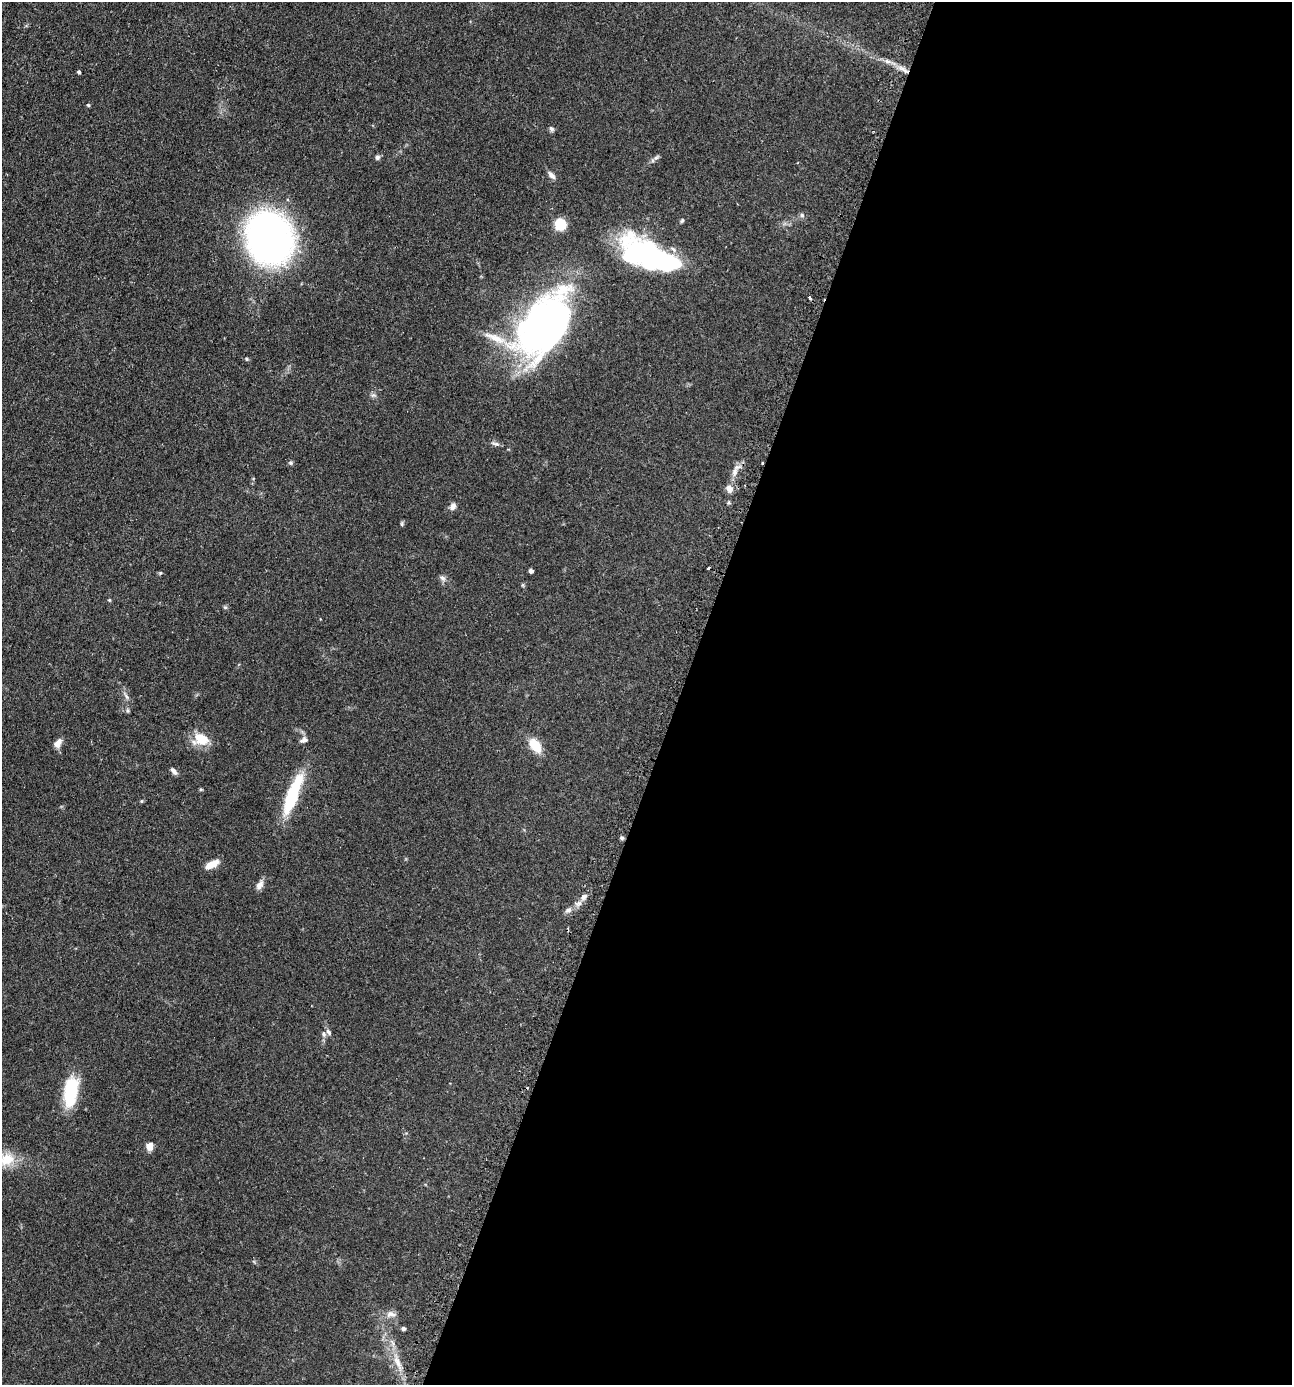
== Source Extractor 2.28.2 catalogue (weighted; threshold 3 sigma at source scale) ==
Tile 12 of 4 x 4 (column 4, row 3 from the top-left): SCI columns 4037-5326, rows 1423-2805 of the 5630 x 5612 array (HDU 1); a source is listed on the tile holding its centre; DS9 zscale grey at full resolution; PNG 1294 x 1387 px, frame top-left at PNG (2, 2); no overlay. Shown black and unused: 47% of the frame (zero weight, under 2 of 3 exposures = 4% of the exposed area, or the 3 px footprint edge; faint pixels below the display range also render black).
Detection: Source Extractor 2.28.2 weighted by HDU 2 'WHT'; one run over the whole footprint, this tile lists its part. Background 0.152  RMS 0.0074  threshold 0.0331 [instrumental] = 3 sigma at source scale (4.5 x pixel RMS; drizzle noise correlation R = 1.50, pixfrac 1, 0.05/0.05 arcsec/px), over >= 5 px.
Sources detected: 54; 3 inside a brighter object's white glare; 3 cosmic-ray / hot-pixel residue — not listed; the other 48 listed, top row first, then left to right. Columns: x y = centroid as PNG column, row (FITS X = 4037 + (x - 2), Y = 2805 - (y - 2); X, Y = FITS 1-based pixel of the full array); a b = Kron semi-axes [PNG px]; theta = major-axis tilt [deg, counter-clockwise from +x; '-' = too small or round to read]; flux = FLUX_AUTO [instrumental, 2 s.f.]
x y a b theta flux
887 61 8 5 -27 2.4
903 69 16 5 -31 5.5
79 72 4 3 - 1.2
88 105 5 4 - 0.86
551 129 8 5 -39 1.5
377 157 6 5 - 1.9
656 157 10 5 35 1.7
551 175 11 6 -47 3
802 215 7 5 -46 1.5
682 220 6 4 63 0.95
560 224 11 11 - 15
269 238 35 30 -70 390
643 252 56 30 -41 96
542 327 78 41 53 270
246 359 5 3 - 0.69
495 444 12 5 -8 2.1
290 463 6 6 - 1.2
762 463 3 3 - 0.93
735 472 15 8 75 5
729 488 10 7 -75 4.3
453 506 9 7 64 3.1
402 524 6 5 - 1.1
531 571 4 4 - 2.4
160 573 5 4 - 0.86
443 578 9 6 -52 2.2
109 600 5 4 - 0.79
225 607 6 4 -42 1.1
126 696 11 5 -54 2.3
201 739 19 14 -1 16
304 740 11 6 21 2.4
58 743 12 7 53 4.5
535 746 15 9 -52 15
174 771 10 5 -50 2.7
201 789 6 4 -1 0.72
293 794 47 11 69 42
622 838 5 4 - 1.2
211 864 14 6 27 9.4
259 885 13 7 57 3.8
584 897 10 7 45 3.2
568 910 10 7 33 2.9
328 1032 10 5 -53 1.9
323 1034 7 6 - 1.6
71 1092 34 14 82 34
150 1146 7 7 - 6.4
6 1159 24 17 21 15
391 1314 15 8 -3 4.4
403 1329 5 4 - 1.4
397 1362 29 8 -68 11
Overlapping masked pixels (flux is a lower limit): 1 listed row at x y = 762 463
Isophote crosses this tile's border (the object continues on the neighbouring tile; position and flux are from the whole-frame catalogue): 1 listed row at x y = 6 1159